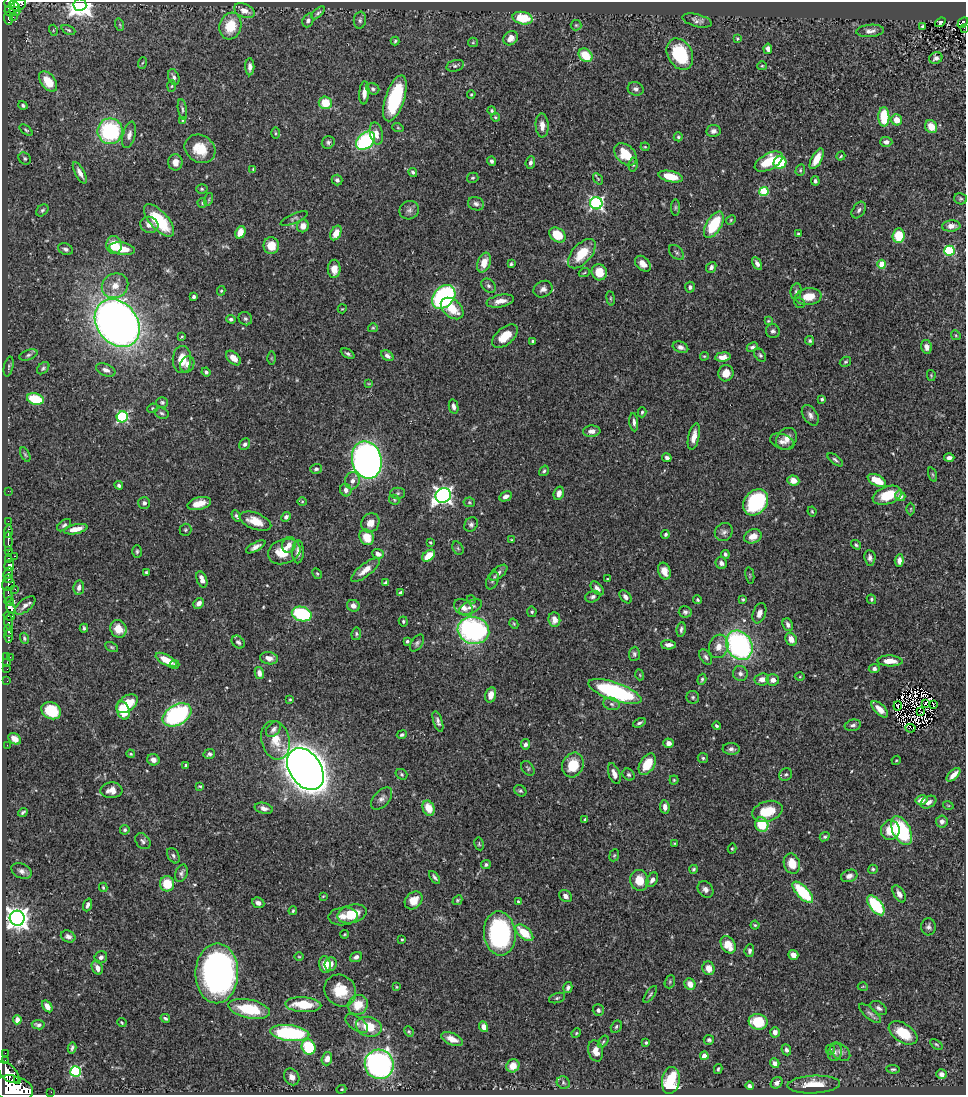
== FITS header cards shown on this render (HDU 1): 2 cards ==
NAXIS1  =                  964
NAXIS2  =                 1093

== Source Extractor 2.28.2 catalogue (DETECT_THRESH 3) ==
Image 964 x 1093 px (HDU 1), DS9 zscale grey, 1 PNG px = 1 image px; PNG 968 x 1097 px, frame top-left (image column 1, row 1093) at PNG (2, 2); each listed source drawn as its Kron ellipse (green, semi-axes under 4 px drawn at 4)
Background 0.456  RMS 0.021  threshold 0.0626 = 3 sigma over >= 5 px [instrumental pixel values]
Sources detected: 528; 4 with non-positive FLUX_AUTO (blend fragments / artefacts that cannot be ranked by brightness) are neither listed nor drawn; of the other 524, the 500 brightest by FLUX_AUTO listed and drawn (24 fainter detections omitted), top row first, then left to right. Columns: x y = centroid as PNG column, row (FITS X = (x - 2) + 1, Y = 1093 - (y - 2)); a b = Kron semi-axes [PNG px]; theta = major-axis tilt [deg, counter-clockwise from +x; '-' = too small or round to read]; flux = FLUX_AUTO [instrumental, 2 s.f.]
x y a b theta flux
10 3 6 5 - 320
19 5 8 5 25 240
80 5 6 6 - 1300
15 6 7 4 -46 210
15 11 5 2 - 46
244 11 11 6 -22 11
10 12 5 3 - 95
318 13 8 4 43 2.8
13 17 3 2 - 6.4
8 18 6 3 -86 68
523 18 10 6 -12 46
308 20 7 5 69 4.2
360 20 8 6 82 3.5
697 20 15 6 -14 6.4
940 22 5 3 - 1.5
963 22 6 4 45 65
120 25 6 4 -72 1.7
576 25 5 5 - 2.1
230 26 13 11 72 36
922 26 3 2 - 1.9
964 28 2 2 - 3.8
53 30 5 3 - 1.5
68 30 7 4 -25 2.4
870 31 14 6 5 6.9
511 38 8 6 43 11
737 39 3 3 - 1.7
395 41 4 4 - 2
473 42 5 4 - 1.6
768 49 5 4 - 6.3
680 54 16 12 -62 71
585 55 7 6 - 35
936 58 7 5 26 5.1
142 63 6 3 70 1.6
455 66 9 5 14 3.4
762 66 5 4 - 1.7
250 67 8 4 -89 6.5
174 77 8 5 -71 4.7
48 81 12 7 -54 33
172 86 6 4 87 1.9
373 89 7 5 -25 3.2
636 89 8 6 -19 4.7
364 93 11 5 85 10
471 94 4 3 - 1.7
395 98 24 9 72 110
325 103 6 6 - 32
23 105 5 4 - 2.7
182 110 10 4 -80 3.1
492 111 4 4 - 2.1
495 117 4 3 - 2.1
884 117 10 5 -89 52
182 120 4 3 - 1.3
897 120 5 5 - 16
542 125 12 6 -86 11
931 126 7 5 -61 19
398 128 5 3 - 1.4
26 130 7 4 -38 2.2
110 131 13 12 - 140
713 131 7 6 - 5.4
275 133 6 4 -90 1.6
376 133 11 6 -77 11
129 135 13 6 74 6.8
678 137 4 4 - 2.3
365 141 11 7 41 180
328 142 6 6 - 3.4
886 142 6 5 - 5.6
645 147 4 4 - 1.4
200 149 16 13 -32 32
625 154 13 9 -45 33
841 156 5 3 - 1.3
25 158 7 5 -46 2.8
817 159 11 5 62 19
492 161 4 3 - 3.6
175 162 8 7 - 11
769 162 15 8 28 49
530 163 6 4 85 4.3
780 163 6 6 - 53
633 164 7 4 83 2.6
253 169 4 4 - 1.5
800 170 6 4 70 2.3
413 172 4 4 - 2.7
80 173 12 4 -62 8.3
671 176 12 5 -12 30
473 178 6 5 - 2.2
598 179 6 4 -55 1.7
337 180 5 5 - 4.6
815 181 5 4 - 3.1
202 189 6 5 - 2.1
764 191 4 4 - 79
209 199 6 4 72 2.1
961 199 6 5 - 2.5
202 203 4 4 - 1.8
596 203 6 6 - 310
476 204 8 6 -17 4.8
675 207 8 4 90 2.3
42 210 7 5 44 2.8
409 210 10 9 - 6
859 210 9 6 56 4
294 219 14 5 24 3.5
159 220 20 9 -48 65
731 220 5 4 - 1.6
149 225 9 8 - 9
714 225 14 7 59 66
303 226 6 6 - 12
951 226 9 5 4 9.9
240 232 6 5 - 16
336 233 8 5 61 16
798 234 3 3 - 1.7
557 235 9 6 -37 40
899 236 7 6 - 43
114 245 9 8 - 29
271 246 8 8 - 22
66 249 8 5 -22 4.5
122 249 13 6 -9 28
949 251 5 5 - 110
677 253 9 5 -45 3.7
582 254 18 9 48 39
484 263 10 6 71 18
511 264 4 3 - 2.5
643 264 9 6 -45 11
757 264 7 4 -57 5.1
882 264 4 4 - 38
711 267 6 4 50 4.6
334 269 9 6 88 16
599 272 8 7 - 25
584 273 5 3 - 1.5
115 286 13 12 - 16
488 286 8 6 -44 3.8
690 287 5 5 - 4.4
543 289 10 8 30 6.9
221 291 5 4 - 2.2
796 291 8 5 79 3.3
193 297 3 3 - 3.9
444 297 13 10 47 240
808 297 13 8 7 26
611 298 7 3 -82 1.8
500 301 14 6 12 11
799 303 6 4 -39 1.9
452 308 13 8 -41 30
342 309 5 3 - 1.2
231 319 5 4 - 2.9
245 319 7 6 - 3.4
768 321 4 4 - 1.6
117 323 26 20 -53 1400
373 328 5 4 - 1.7
773 331 7 6 - 3.9
956 335 5 4 - 1.7
182 336 4 3 - 1.5
505 336 15 8 39 28
533 341 4 3 - 4
810 341 5 4 - 2.4
680 347 8 5 -20 6.4
752 347 6 4 24 3.3
926 347 7 5 -77 6.7
348 354 7 4 -28 3.1
28 355 9 5 20 3.6
760 355 7 5 -53 2.6
387 356 7 4 -38 5
704 356 4 4 - 1.5
723 357 8 4 7 11
233 358 9 5 -43 11
271 358 6 4 -90 1.7
182 359 13 9 89 24
845 362 6 4 30 2.1
187 364 8 6 65 7.6
9 367 10 4 77 2.9
43 368 7 5 45 2.8
106 370 10 6 -23 7.4
206 372 4 3 - 2.8
726 373 8 7 - 15
931 375 5 4 - 1.6
369 384 4 3 - 1.3
35 399 8 5 -17 60
822 399 4 3 - 2.3
162 402 6 5 - 2.8
454 407 7 4 -78 5.9
152 408 5 4 - 1.9
642 412 5 4 - 2.1
162 413 7 5 -19 2.9
810 415 11 7 -57 6.5
122 417 6 5 - 170
634 422 9 4 -84 4.8
592 431 9 5 3 7.4
694 436 13 5 77 13
787 439 11 9 52 12
782 442 12 7 -18 8.1
245 444 6 5 - 4.4
25 454 8 4 -63 2.1
667 458 5 4 - 4.1
949 458 5 4 - 6
367 460 19 15 -76 980
835 460 9 4 -38 3.1
316 469 6 5 - 3.1
544 471 6 4 56 2.3
933 474 7 3 -71 2
793 480 6 5 - 13
877 480 10 5 -27 30
352 481 8 7 - 6.7
119 485 4 4 - 3.6
346 490 6 5 - 5
8 491 2 2 - 4.6
398 493 7 5 1 2.9
559 493 7 5 72 8.6
443 495 8 7 - 590
887 495 15 8 19 38
506 496 6 4 28 6.3
900 496 5 5 - 7.4
394 500 5 4 - 1.9
302 502 5 3 - 1.4
469 502 5 5 - 1.9
756 502 14 11 50 140
144 503 6 6 - 4.4
199 503 12 6 14 17
911 509 6 4 90 2.1
812 511 5 3 - 1.7
236 516 6 4 -59 3
286 517 5 4 - 4.1
8 521 2 2 - 3.1
255 521 17 8 -21 24
370 523 10 8 53 13
471 524 7 6 - 3.9
64 525 8 4 38 3.2
76 529 12 5 11 16
185 530 6 6 - 2.3
8 532 6 3 83 59
724 532 9 8 - 5.4
665 534 4 4 - 2.7
753 536 9 7 20 15
367 537 8 6 -58 25
511 540 4 3 - 1.4
8 541 10 3 -89 540
430 542 3 3 - 1.8
289 545 8 6 69 8.1
856 545 5 4 - 2.4
256 547 11 4 29 6.6
458 548 7 5 -59 2.6
8 551 4 3 - 260
137 551 6 4 88 2.4
284 552 16 12 18 31
298 552 11 5 89 7.3
378 554 6 4 -20 7.3
725 554 4 3 - 3
14 556 3 2 - 50
428 556 7 5 42 26
870 558 8 5 -85 4.9
8 560 4 3 - 130
899 560 6 4 85 7.5
721 563 6 5 - 5.4
9 566 5 5 - 840
365 570 17 6 38 15
664 571 8 6 -72 14
146 572 4 4 - 1.6
8 573 6 3 64 120
498 573 10 5 39 5.3
317 574 6 4 -62 2
750 575 8 2 -79 1.4
8 579 4 3 - 76
202 579 8 5 -69 9
607 579 3 2 - 1.2
492 580 9 5 66 3.6
386 583 4 3 - 2.7
8 584 7 6 - 260
79 587 7 5 81 5
597 588 8 5 -47 6.1
15 589 2 2 - 41
400 593 4 3 - 2.9
8 595 8 3 -86 150
593 597 8 5 20 3.8
625 597 7 5 -51 5.9
743 599 4 3 - 1.7
871 599 5 4 - 2.3
471 600 5 4 - 1.8
698 600 4 4 - 2.2
9 602 5 3 - 200
199 603 6 4 43 7.6
25 605 12 6 39 6.6
353 606 6 6 - 7.9
463 607 10 7 -35 11
471 607 12 6 23 7.1
11 608 6 3 -60 280
532 612 5 4 - 2.5
685 612 6 5 - 3.6
759 613 10 6 71 8.6
302 614 10 7 -15 110
9 616 5 4 - 110
554 620 7 6 - 11
403 621 5 4 - 2.5
8 622 7 3 -89 230
514 624 5 3 - 1.4
788 625 6 5 - 4.7
84 628 4 3 - 2.2
118 629 9 8 - 22
681 629 7 4 83 3.5
473 630 16 13 -15 250
9 631 6 3 -76 480
356 634 6 5 - 2.5
8 636 6 3 89 210
24 638 5 4 - 2.4
791 639 7 5 -61 12
407 641 4 3 - 2.7
238 642 7 5 -44 4.2
417 643 9 5 56 3.7
668 645 7 4 -1 6.7
739 645 15 12 -59 280
719 646 12 9 72 14
112 647 7 4 -27 2.2
634 654 7 5 86 3.2
7 656 3 2 - 8.8
10 657 2 2 - 14
706 657 8 5 -58 3.8
269 658 9 6 -9 9
166 660 11 5 -28 27
890 661 12 5 -3 18
7 662 3 2 - 13
174 664 5 4 - 2.4
7 669 2 2 - 5.1
874 669 5 4 - 4.9
259 673 6 4 -78 7.4
740 674 7 7 - 5.9
640 675 5 3 - 1.4
800 677 5 3 - 1.3
702 679 6 3 72 2.3
762 679 7 6 - 8.9
773 680 6 5 - 7.6
7 681 2 2 - 6.3
615 692 28 9 -19 180
491 695 8 5 75 13
693 697 6 6 - 2.8
290 699 3 3 - 1.5
925 703 3 3 - 2.3
127 704 12 7 36 37
612 704 8 6 -17 4.7
933 704 3 2 - 1.3
898 706 4 2 - 1.5
880 709 10 5 -44 12
51 711 10 8 -30 55
123 711 9 6 -72 46
921 712 4 2 - 1.4
177 715 15 10 29 210
438 721 11 4 -73 5
639 723 7 3 27 3.1
853 725 8 5 12 4.2
717 726 4 3 - 2
910 728 5 2 - 1.8
273 729 9 6 48 6.2
402 735 5 4 - 2.9
15 739 7 5 -37 9.6
276 740 19 14 -75 27
669 743 5 4 - 7.3
525 744 5 4 - 4.3
7 745 2 2 - 70
731 749 8 6 -3 4.9
131 754 4 3 - 1.6
209 754 6 5 - 3.6
703 758 5 5 - 2.5
153 760 6 5 - 7.3
896 760 5 4 - 1.5
647 764 12 7 58 34
186 765 3 3 - 3.4
573 765 13 10 66 39
528 768 8 5 -54 2.9
305 769 23 15 -56 2700
401 774 6 5 - 2.3
614 774 11 5 -69 8
786 774 7 6 - 3.2
629 775 6 5 - 3.3
954 775 8 4 44 11
674 780 4 4 - 1.8
200 786 4 2 - 1.8
111 790 11 8 3 13
520 791 6 5 - 2.7
382 799 13 7 48 7.2
921 800 6 4 11 9.3
928 802 8 5 27 7.4
948 805 5 3 - 1.3
665 807 7 5 -80 7.9
264 808 9 5 -13 6.5
429 808 8 6 -68 22
767 811 15 10 17 38
23 812 5 3 - 2.5
585 819 4 3 - 2
942 821 6 5 - 5.5
762 824 7 6 - 42
125 830 5 4 - 2.8
890 830 10 9 - 28
902 831 16 8 -63 97
825 837 5 4 - 2.8
143 841 9 6 -52 4.1
674 843 4 3 - 1.4
479 844 6 4 -79 1.9
732 849 5 4 - 1.8
614 855 6 4 68 1.9
173 856 8 5 -59 3.7
792 864 10 8 -72 23
486 865 5 4 - 3
693 869 4 4 - 2.2
873 869 5 4 - 2.3
21 871 10 7 -25 6.2
181 873 9 6 70 4.1
849 876 8 6 17 7.2
435 877 7 3 -54 3.2
639 880 10 9 - 22
652 880 8 5 59 5.5
167 884 7 7 - 37
103 887 4 3 - 1.9
705 889 9 7 -50 6.7
803 892 14 6 -46 84
899 894 9 5 -59 7.1
323 896 4 3 - 1.5
565 896 7 5 -37 6
414 900 10 8 44 16
457 900 5 4 - 2
518 901 4 3 - 1.8
258 903 6 5 - 6.4
88 905 7 4 69 4.4
876 905 11 6 -52 97
293 911 4 3 - 1.8
352 914 15 9 15 34
343 916 14 9 3 13
17 918 7 7 - 1200
755 925 4 4 - 1.9
928 927 8 7 - 4.9
524 933 11 6 -42 36
345 934 4 3 - 1.5
500 934 22 16 -85 200
68 937 7 5 -24 5.6
402 939 3 3 - 1.3
728 945 9 6 -57 26
749 951 6 5 - 4.2
793 955 5 4 - 11
101 957 6 6 - 5.5
299 957 5 3 - 1.3
356 957 6 5 - 5.6
325 964 8 6 -81 19
331 964 7 6 - 9.8
97 968 7 5 -66 9.6
709 968 7 6 - 12
217 973 30 21 89 540
670 982 7 5 71 2.3
690 984 6 5 - 13
863 986 5 3 - 1.3
396 987 4 4 - 1.2
568 987 5 4 - 3.4
340 991 17 15 -47 36
650 994 10 4 56 2.5
557 998 8 5 16 2.7
303 1005 18 7 -3 43
358 1005 10 9 - 28
47 1006 6 4 -56 10
879 1008 9 6 -34 4.7
249 1009 21 9 -12 64
598 1010 6 5 - 4
870 1013 13 5 -40 5
165 1018 5 3 - 2.8
17 1020 4 4 - 9.5
758 1022 9 8 - 51
122 1023 5 3 - 1.5
357 1024 13 7 -35 6.6
38 1025 6 4 -9 3.4
369 1027 13 9 -16 33
484 1027 5 4 - 8.5
616 1027 6 5 - 2.5
409 1031 5 3 - 1.5
775 1032 5 4 - 7.2
290 1033 19 8 -6 150
576 1033 5 4 - 1.7
903 1033 16 9 -33 44
452 1039 11 6 -24 13
709 1040 5 5 - 3.4
603 1042 7 3 54 2
646 1042 3 3 - 2.3
936 1044 7 3 -36 1.9
309 1047 8 6 -64 64
72 1048 5 3 - 3.2
786 1050 6 4 -67 3.6
830 1050 5 4 - 2.7
596 1051 10 7 -74 13
835 1052 9 7 74 4.6
840 1052 11 7 -39 6.8
5 1053 2 2 - 3.9
704 1056 4 4 - 20
327 1059 7 5 72 11
5 1061 3 3 - 91
775 1063 5 4 - 7.1
379 1064 15 14 - 390
513 1066 7 6 - 15
718 1069 5 3 - 1.7
893 1069 7 4 -5 2.3
76 1071 5 5 - 140
8 1072 13 7 -45 1800
941 1074 5 5 - 6.5
292 1077 9 7 -57 9.2
671 1080 13 9 80 99
17 1081 4 3 - 260
563 1083 7 6 - 3.2
777 1083 6 5 - 5.2
814 1085 26 9 2 33
749 1086 4 4 - 3.7
13 1089 20 13 -12 5900
341 1089 5 4 - 1.4
51 1092 2 2 - 5.5
At the frame edge (FLAGS 8, measured only in part): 5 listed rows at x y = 10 3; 80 5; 963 22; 964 28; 13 1089
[24 fainter detections neither listed nor drawn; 4 non-positive-flux detections neither listed nor drawn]